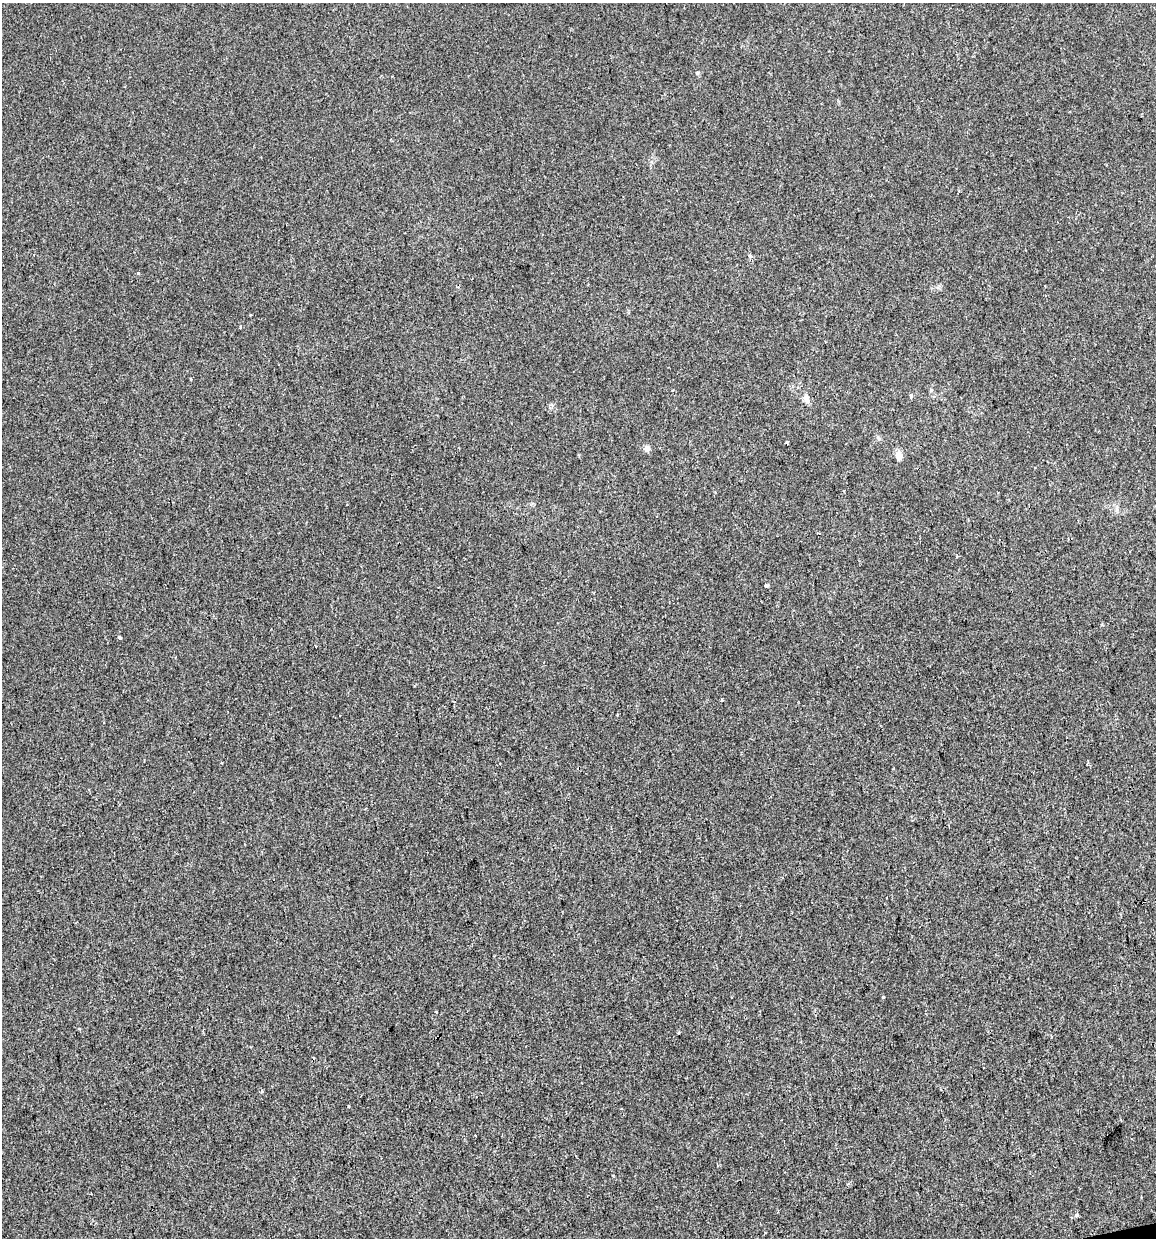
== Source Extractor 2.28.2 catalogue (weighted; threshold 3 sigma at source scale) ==
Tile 6 of 4 x 4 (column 2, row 2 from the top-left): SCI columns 1186-2339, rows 2473-3708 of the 4724 x 4944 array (HDU 1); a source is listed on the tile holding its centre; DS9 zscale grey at full resolution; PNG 1158 x 1240 px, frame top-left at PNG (2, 3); no overlay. Shown black and unused: <1% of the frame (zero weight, under 2 of 3 exposures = <1% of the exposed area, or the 3 px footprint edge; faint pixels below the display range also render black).
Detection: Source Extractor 2.28.2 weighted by HDU 2 'WHT'; one run over the whole footprint, this tile lists its part. Background -8.66e-04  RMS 0.0043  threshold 0.0192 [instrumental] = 3 sigma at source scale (4.5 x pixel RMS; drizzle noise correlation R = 1.50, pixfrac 1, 0.0396/0.0396 arcsec/px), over >= 5 px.
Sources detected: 18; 3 cosmic-ray / hot-pixel residue — not listed; the other 15 listed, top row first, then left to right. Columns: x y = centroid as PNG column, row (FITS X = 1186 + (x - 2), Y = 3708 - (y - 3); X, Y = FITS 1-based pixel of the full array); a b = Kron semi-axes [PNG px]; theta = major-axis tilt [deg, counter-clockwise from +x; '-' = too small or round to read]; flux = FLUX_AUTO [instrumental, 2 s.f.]
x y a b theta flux
697 73 5 4 - 0.5
750 256 4 3 - 1.2
137 272 3 3 - 2.8
241 327 4 2 - 0.4
911 396 6 4 -83 0.55
806 398 9 7 -82 2.3
786 443 3 2 - 0.63
647 448 8 6 -83 1.7
899 456 9 7 89 3.1
766 585 4 3 - 2.3
119 638 4 3 - 6.1
80 1029 4 3 - 0.41
678 1033 3 2 - 0.46
261 1091 3 3 - 0.95
1077 1215 4 3 - 3.7
Unlisted compact peaks at least as high as the median listed source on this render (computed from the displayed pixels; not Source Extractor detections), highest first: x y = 883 997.